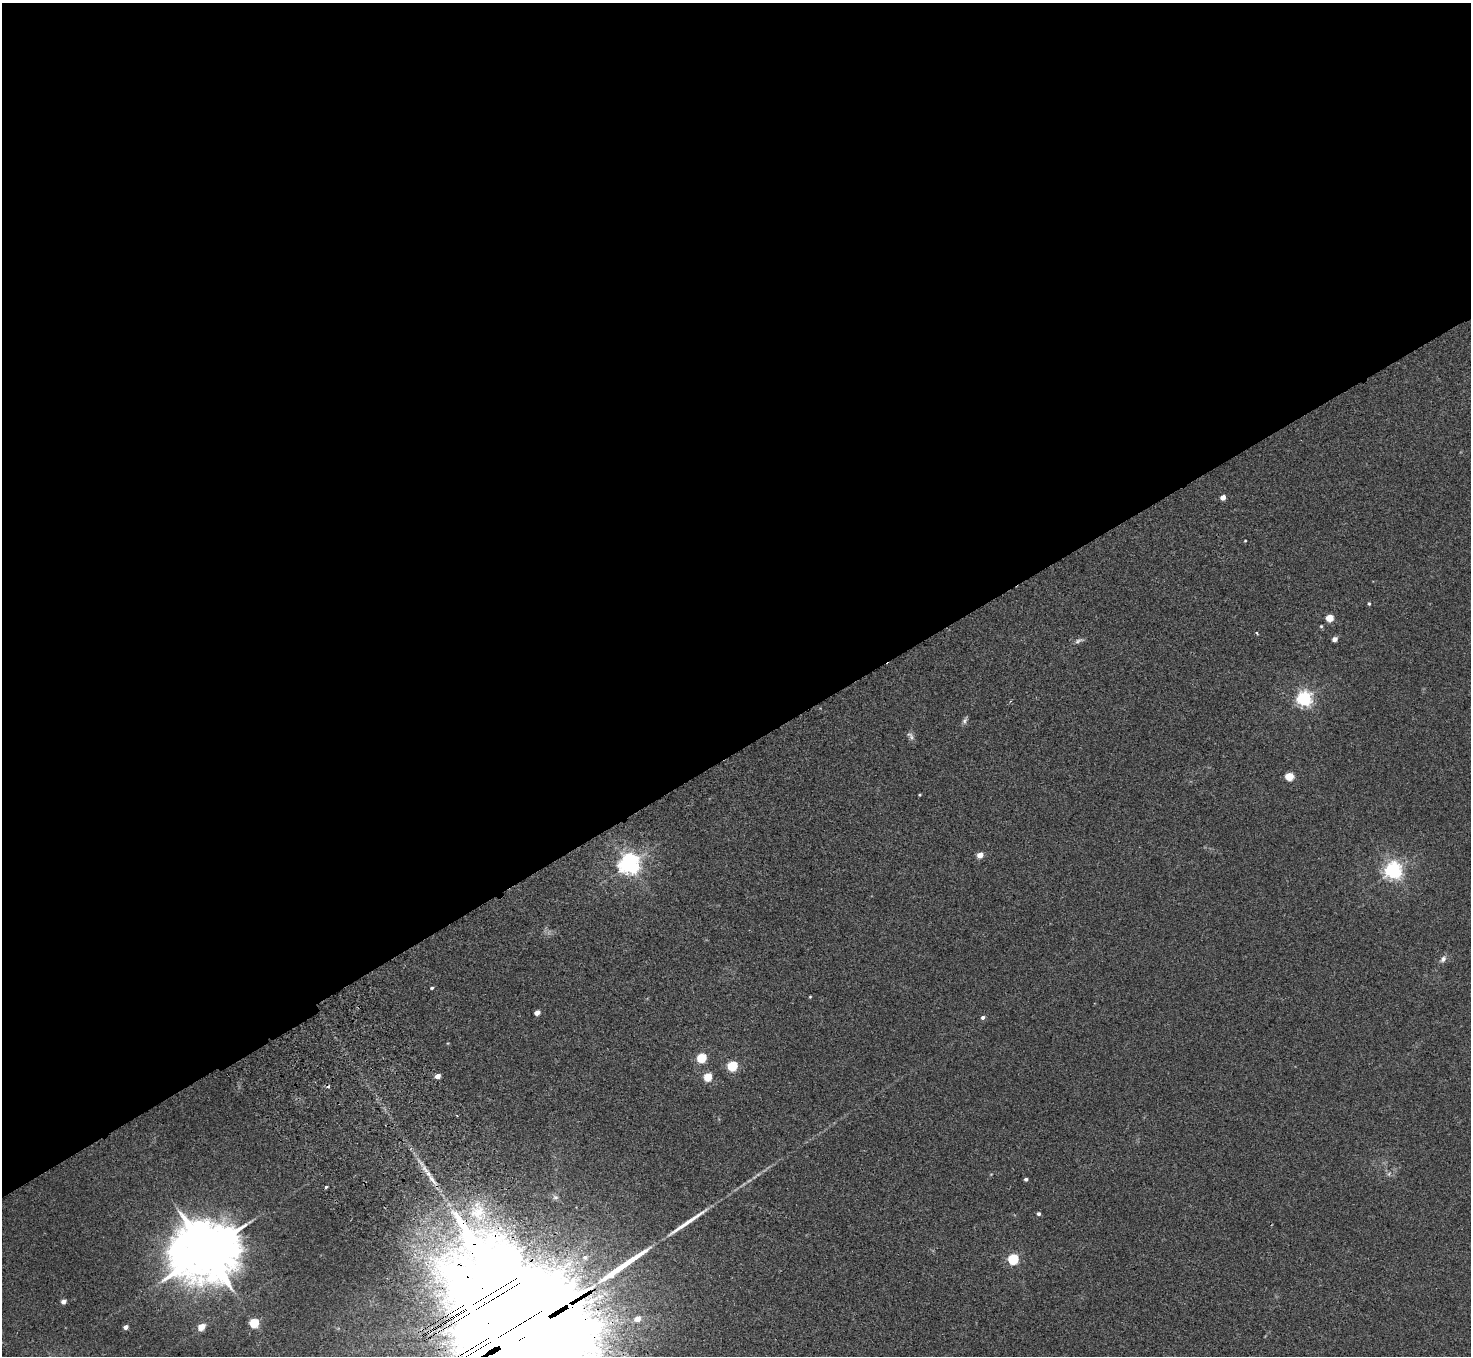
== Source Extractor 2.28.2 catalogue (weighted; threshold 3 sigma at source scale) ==
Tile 2 of 4 x 4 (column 2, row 1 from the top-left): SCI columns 1521-2989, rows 4259-5612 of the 5982 x 5946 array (HDU 1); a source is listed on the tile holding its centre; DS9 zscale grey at full resolution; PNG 1473 x 1358 px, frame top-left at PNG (2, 3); no overlay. Shown black and unused: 56% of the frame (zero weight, under 2 of 3 exposures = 3% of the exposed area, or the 3 px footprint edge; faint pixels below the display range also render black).
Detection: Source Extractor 2.28.2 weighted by HDU 2 'WHT'; one run over the whole footprint, this tile lists its part. Background 0.0178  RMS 0.0058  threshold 0.0263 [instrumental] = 3 sigma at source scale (4.5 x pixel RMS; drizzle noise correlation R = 1.50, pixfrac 1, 0.05/0.05 arcsec/px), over >= 5 px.
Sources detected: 46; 1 too faint to see at this stretch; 1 cosmic-ray / hot-pixel residue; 2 long thin detections or spike segments (spike, bleed or trail) — not listed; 1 inside a brighter listed object's ellipse — not listed separately; the other 41 listed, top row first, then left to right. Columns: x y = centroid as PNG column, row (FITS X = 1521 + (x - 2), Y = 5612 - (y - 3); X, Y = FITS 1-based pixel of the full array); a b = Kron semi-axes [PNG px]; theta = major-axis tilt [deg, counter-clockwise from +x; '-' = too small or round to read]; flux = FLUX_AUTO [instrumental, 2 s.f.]
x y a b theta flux
1223 497 4 4 - 4.4
1245 541 3 2 - 0.46
1369 604 4 3 - 0.74
1330 618 5 5 - 15
1321 626 4 4 - 0.69
1256 633 4 3 - 0.6
1335 639 6 5 - 2.1
1078 641 12 5 27 1.7
1304 698 6 6 - 160
965 720 11 5 69 1.5
911 736 12 6 -53 1.9
1289 776 5 5 - 19
919 795 3 3 - 0.51
980 855 5 4 - 6.9
629 864 7 7 - 370
1393 870 6 6 - 240
1443 959 9 7 49 2.4
432 988 4 4 - 0.85
810 997 3 3 - 0.51
537 1013 5 4 - 4.8
983 1017 5 5 - 1.5
701 1058 5 5 - 34
732 1066 5 5 - 43
437 1076 4 4 - 4.9
708 1077 5 5 - 19
457 1116 4 2 - 0.4
1026 1179 4 3 - 1.1
432 1180 25 5 -54 6.9
326 1187 3 3 - 0.86
477 1213 27 23 -79 27
1038 1214 4 4 - 1.3
206 1251 19 16 21 4600
585 1257 7 6 - 1.7
1013 1259 5 5 - 54
488 1272 10 10 - 1900
63 1301 4 4 - 3.6
637 1319 5 4 - 5.6
254 1323 5 5 - 33
125 1327 4 4 - 3
201 1327 5 4 - 11
528 1330 56 32 29 63000
Overlapping masked pixels (flux is a lower limit): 3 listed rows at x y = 432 1180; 488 1272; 528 1330
Isophote crosses this tile's border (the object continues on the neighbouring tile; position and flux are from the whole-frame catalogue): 1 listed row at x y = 528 1330